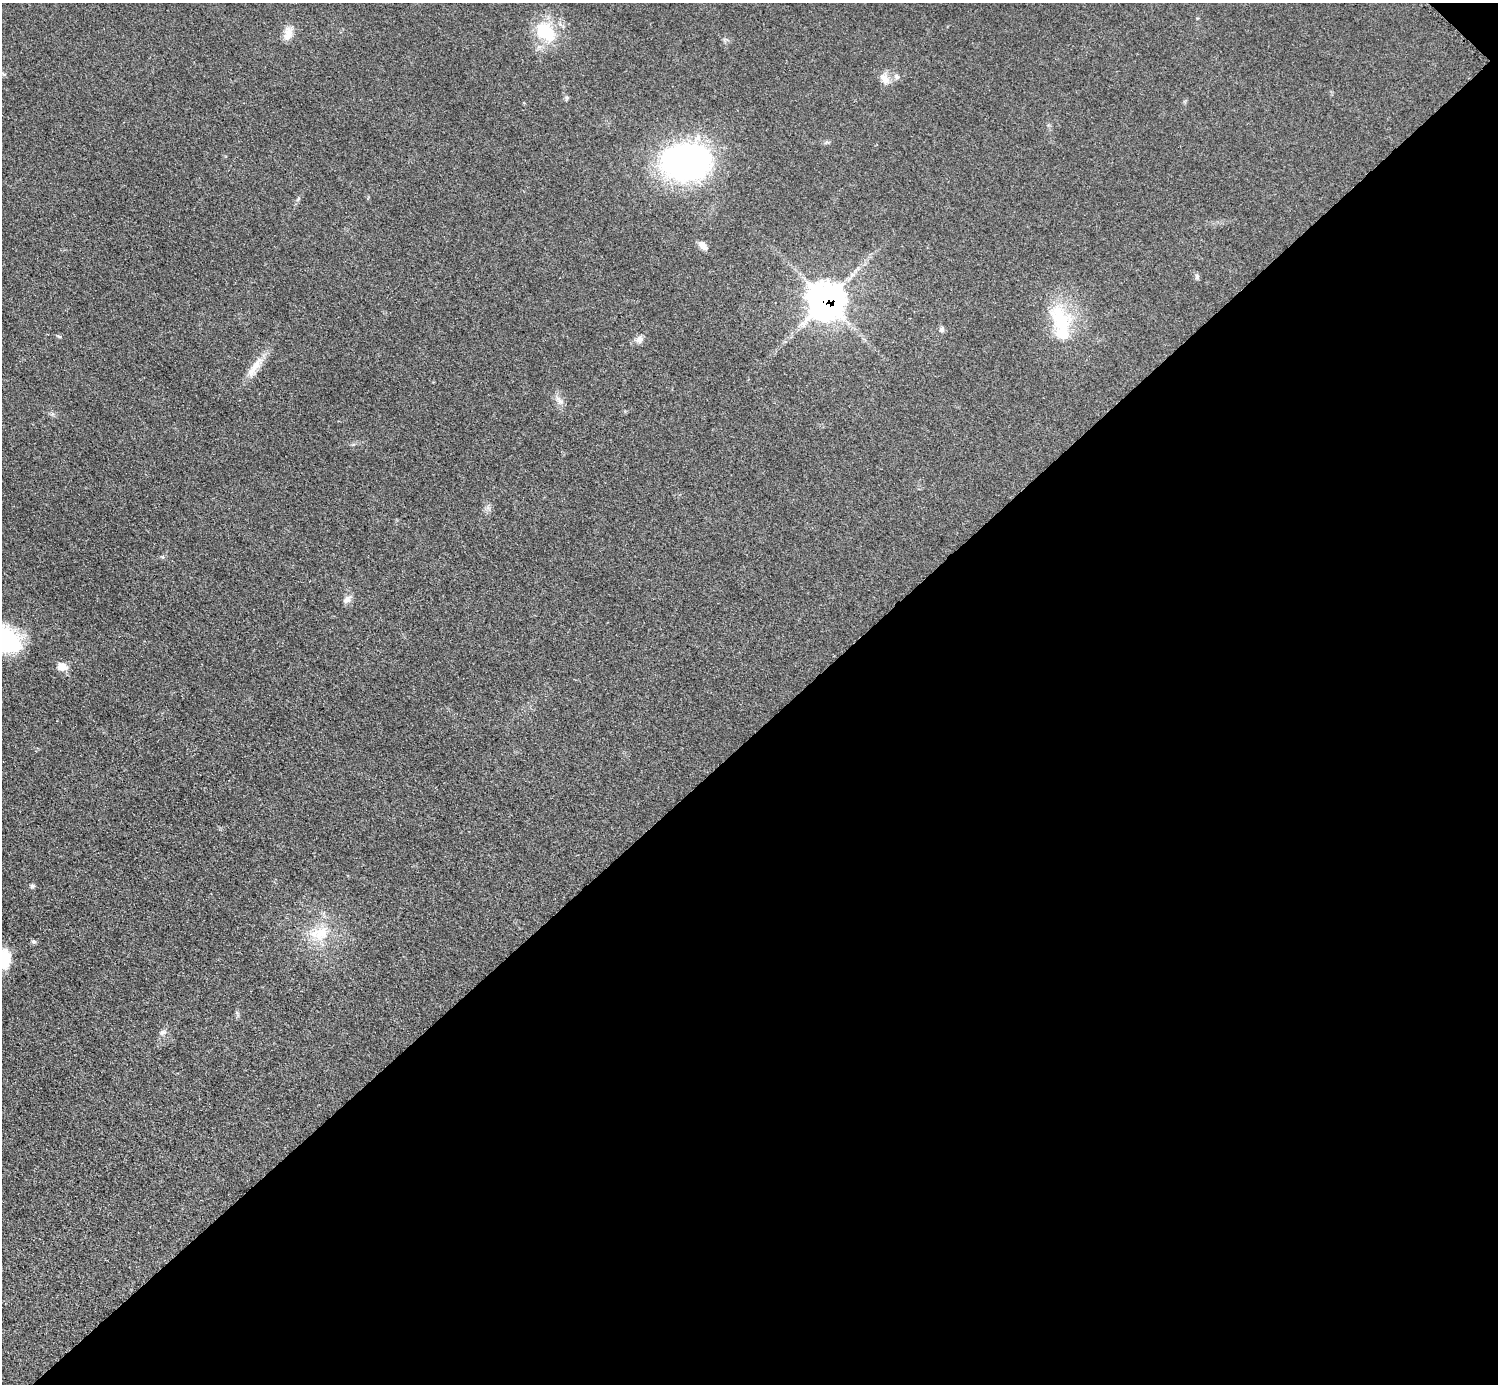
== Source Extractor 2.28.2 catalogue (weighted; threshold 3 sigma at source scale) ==
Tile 12 of 4 x 4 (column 4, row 3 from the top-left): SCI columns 4494-5989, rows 1687-3068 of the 5993 x 5993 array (HDU 1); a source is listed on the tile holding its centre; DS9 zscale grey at full resolution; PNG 1500 x 1386 px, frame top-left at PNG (2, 3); no overlay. Shown black and unused: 47% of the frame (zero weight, under 3 of 5 exposures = <1% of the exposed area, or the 3 px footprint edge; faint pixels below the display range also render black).
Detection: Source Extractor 2.28.2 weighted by HDU 2 'WHT'; one run over the whole footprint, this tile lists its part. Background 0.0503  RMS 0.0062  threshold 0.0278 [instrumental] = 3 sigma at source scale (4.5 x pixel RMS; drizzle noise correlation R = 1.50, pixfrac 1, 0.05/0.05 arcsec/px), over >= 5 px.
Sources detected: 22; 1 inside a brighter listed object's ellipse — not listed separately; the other 21 listed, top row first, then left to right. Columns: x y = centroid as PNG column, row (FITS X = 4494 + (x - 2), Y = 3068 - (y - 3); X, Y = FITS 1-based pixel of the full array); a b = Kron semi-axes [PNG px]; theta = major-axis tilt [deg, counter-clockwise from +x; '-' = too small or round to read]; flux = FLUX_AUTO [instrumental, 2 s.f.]
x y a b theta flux
545 32 31 22 -43 27
288 34 18 10 76 5.9
896 77 8 7 - 1.8
884 79 17 10 -54 5.3
567 98 6 4 -19 0.92
684 162 42 29 0 210
703 246 11 7 -46 4.2
1197 277 9 4 82 1.1
826 300 15 14 - 660
1062 322 52 27 -61 38
942 329 8 6 84 1.6
639 339 11 8 56 3.1
255 367 38 9 56 10
560 400 16 6 -43 3.1
347 599 12 8 42 3.4
62 666 12 9 -18 6
32 886 6 5 - 1.2
319 933 30 18 5 20
34 942 7 4 -16 1.1
5 959 23 13 88 15
163 1032 8 6 31 1.8
Overlapping masked pixels (flux is a lower limit): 1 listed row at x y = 826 300
Isophote crosses this tile's border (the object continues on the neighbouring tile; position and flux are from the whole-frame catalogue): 1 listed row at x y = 5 959